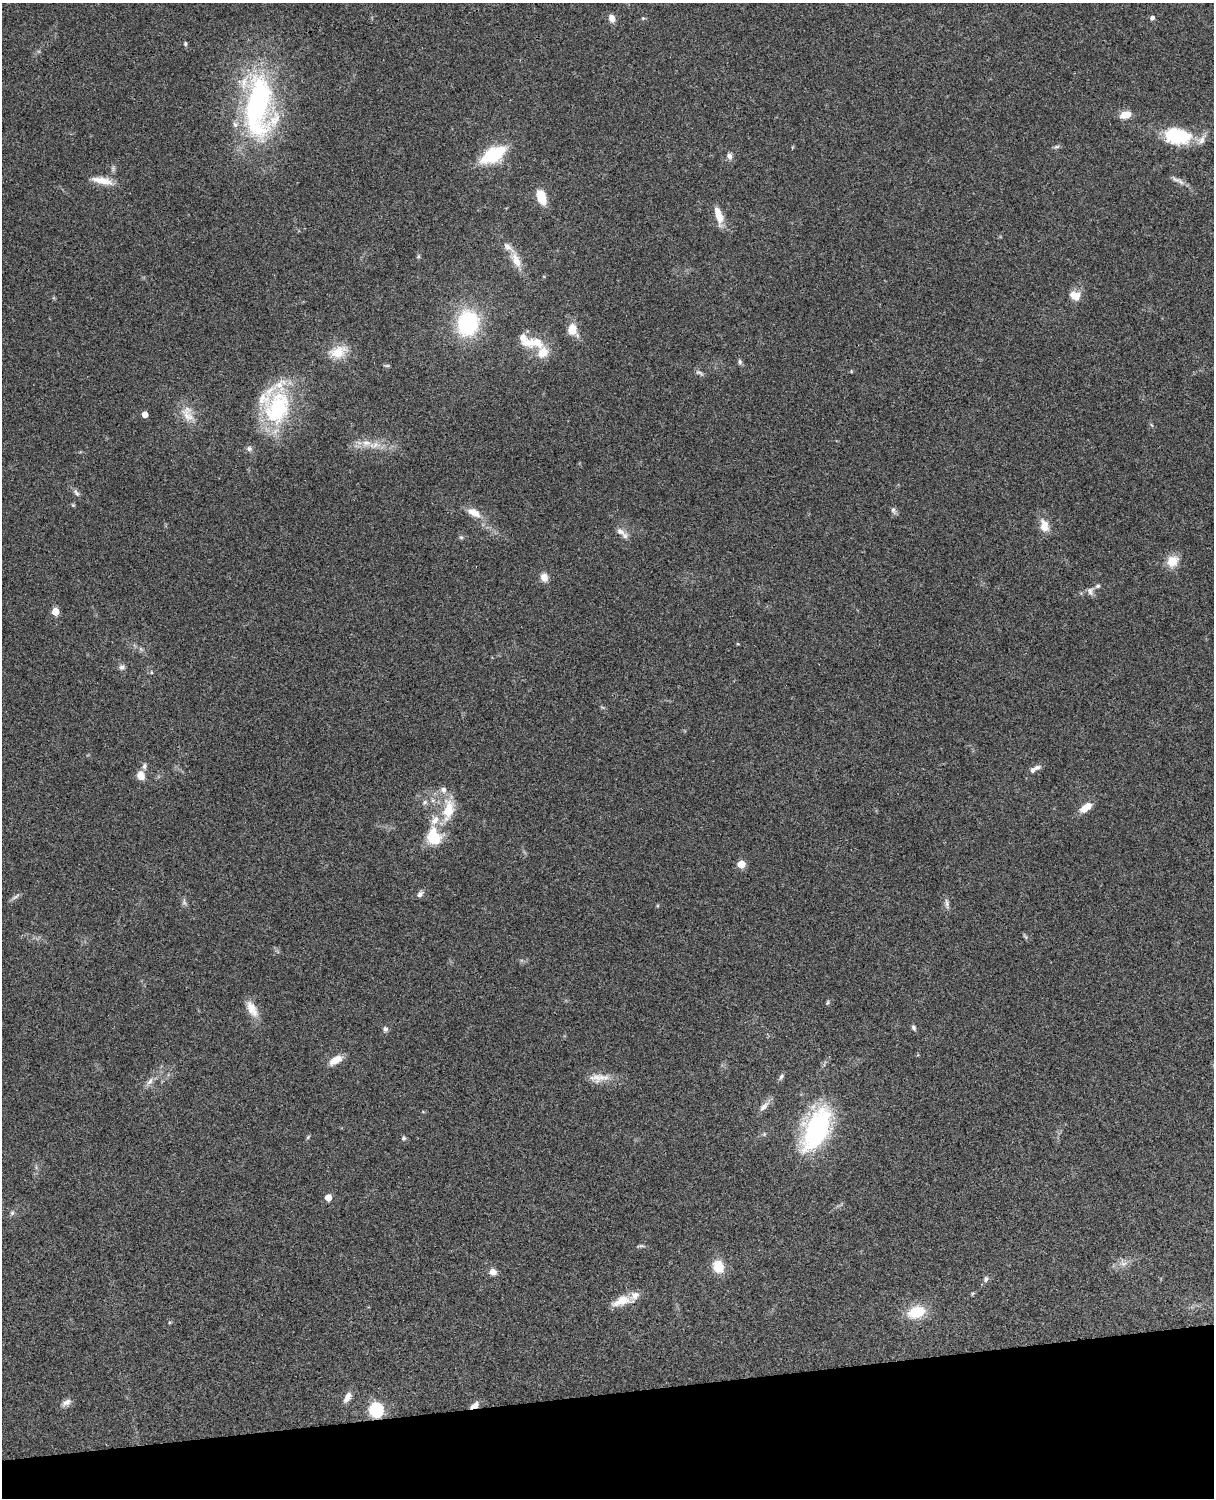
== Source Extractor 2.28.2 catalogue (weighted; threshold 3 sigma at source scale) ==
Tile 10 of 4 x 3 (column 2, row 3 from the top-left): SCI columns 1334-2545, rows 277-1772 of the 5088 x 4926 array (HDU 1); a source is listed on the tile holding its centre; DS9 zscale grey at full resolution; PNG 1216 x 1500 px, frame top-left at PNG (2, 3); no overlay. Shown black and unused: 7% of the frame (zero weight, under 3 of 4 exposures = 6% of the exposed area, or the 3 px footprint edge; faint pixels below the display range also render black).
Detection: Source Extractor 2.28.2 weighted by HDU 2 'WHT'; one run over the whole footprint, this tile lists its part. Background 0.0962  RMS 0.0062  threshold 0.0281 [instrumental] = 3 sigma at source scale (4.5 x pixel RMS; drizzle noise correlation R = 1.50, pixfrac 1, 0.05/0.05 arcsec/px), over >= 5 px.
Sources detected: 94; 1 too faint to see at this stretch — not listed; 9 inside a brighter listed object's ellipse — not listed separately; the other 84 listed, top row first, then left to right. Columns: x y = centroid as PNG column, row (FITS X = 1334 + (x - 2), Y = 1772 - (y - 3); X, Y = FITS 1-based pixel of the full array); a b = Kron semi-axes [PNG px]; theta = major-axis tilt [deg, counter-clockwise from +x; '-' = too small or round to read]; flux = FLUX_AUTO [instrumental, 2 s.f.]
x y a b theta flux
612 18 9 7 -71 3.9
643 18 5 5 - 0.74
1152 18 5 5 - 2
185 44 5 4 - 1
258 106 83 37 -89 140
1125 115 13 8 16 7
1177 136 32 19 -8 33
1057 147 9 4 9 1.2
493 155 20 10 28 47
729 156 8 7 - 2.4
1176 179 16 5 -23 2.9
102 181 29 9 -11 8.7
541 197 14 8 -69 15
719 215 21 8 -74 9.3
419 256 6 4 70 0.83
516 262 18 11 -51 7.5
1075 295 14 11 -18 7.1
468 323 23 19 82 62
572 329 12 9 -64 9.7
530 343 23 13 5 12
338 352 21 13 20 13
740 362 8 5 -80 1.4
387 366 8 4 0 0.87
851 371 5 4 - 0.55
699 373 13 5 -27 1.7
277 408 47 33 83 60
145 414 5 4 - 7.1
187 414 25 15 -69 9.9
366 443 14 9 1 6.5
249 449 8 7 - 2
76 493 13 5 -53 2
893 511 11 6 -64 1.8
474 513 20 9 -28 7.6
1044 526 18 11 -76 7.1
620 531 15 8 -33 4.1
461 537 6 5 - 1
1172 561 13 11 41 11
544 577 9 8 - 5
1098 586 7 5 17 1.4
1090 591 11 8 -77 2.6
55 611 5 5 - 16
738 644 5 3 - 0.55
122 667 8 7 - 2
151 672 5 3 - 0.56
144 766 9 6 72 1.8
1034 769 15 6 30 3.6
141 776 9 7 -57 6.9
443 790 9 8 - 3
425 802 7 6 - 1.9
1086 808 15 7 36 7.9
448 811 24 12 78 19
435 820 16 10 51 6.6
434 836 16 13 -62 24
741 864 5 5 - 17
420 894 9 6 50 2.3
16 897 13 4 33 1.9
184 902 9 6 -76 1.7
947 903 16 5 -81 2.3
1025 936 9 4 -49 1.1
827 1002 7 5 58 0.94
252 1009 24 11 -60 8.1
914 1028 8 5 -66 1.5
385 1029 7 6 - 1.8
335 1060 15 8 31 7.9
781 1077 8 5 67 1.6
599 1078 30 11 2 8.4
150 1081 13 6 59 3.2
764 1107 17 7 46 4.2
817 1129 41 21 65 110
308 1137 7 4 46 0.81
404 1138 7 6 - 1.2
328 1198 5 5 - 9.4
12 1213 7 6 - 1.4
1123 1264 9 7 1 3
718 1266 14 12 -67 12
493 1272 8 7 - 4.1
986 1279 8 6 73 1.8
973 1294 6 4 45 0.76
621 1301 28 12 17 9.7
916 1312 19 12 17 20
347 1397 15 7 60 4.2
66 1402 14 7 25 3.2
474 1406 11 6 31 4.6
376 1410 6 6 - 120
Overlapping masked pixels (flux is a lower limit): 2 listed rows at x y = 474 1406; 376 1410